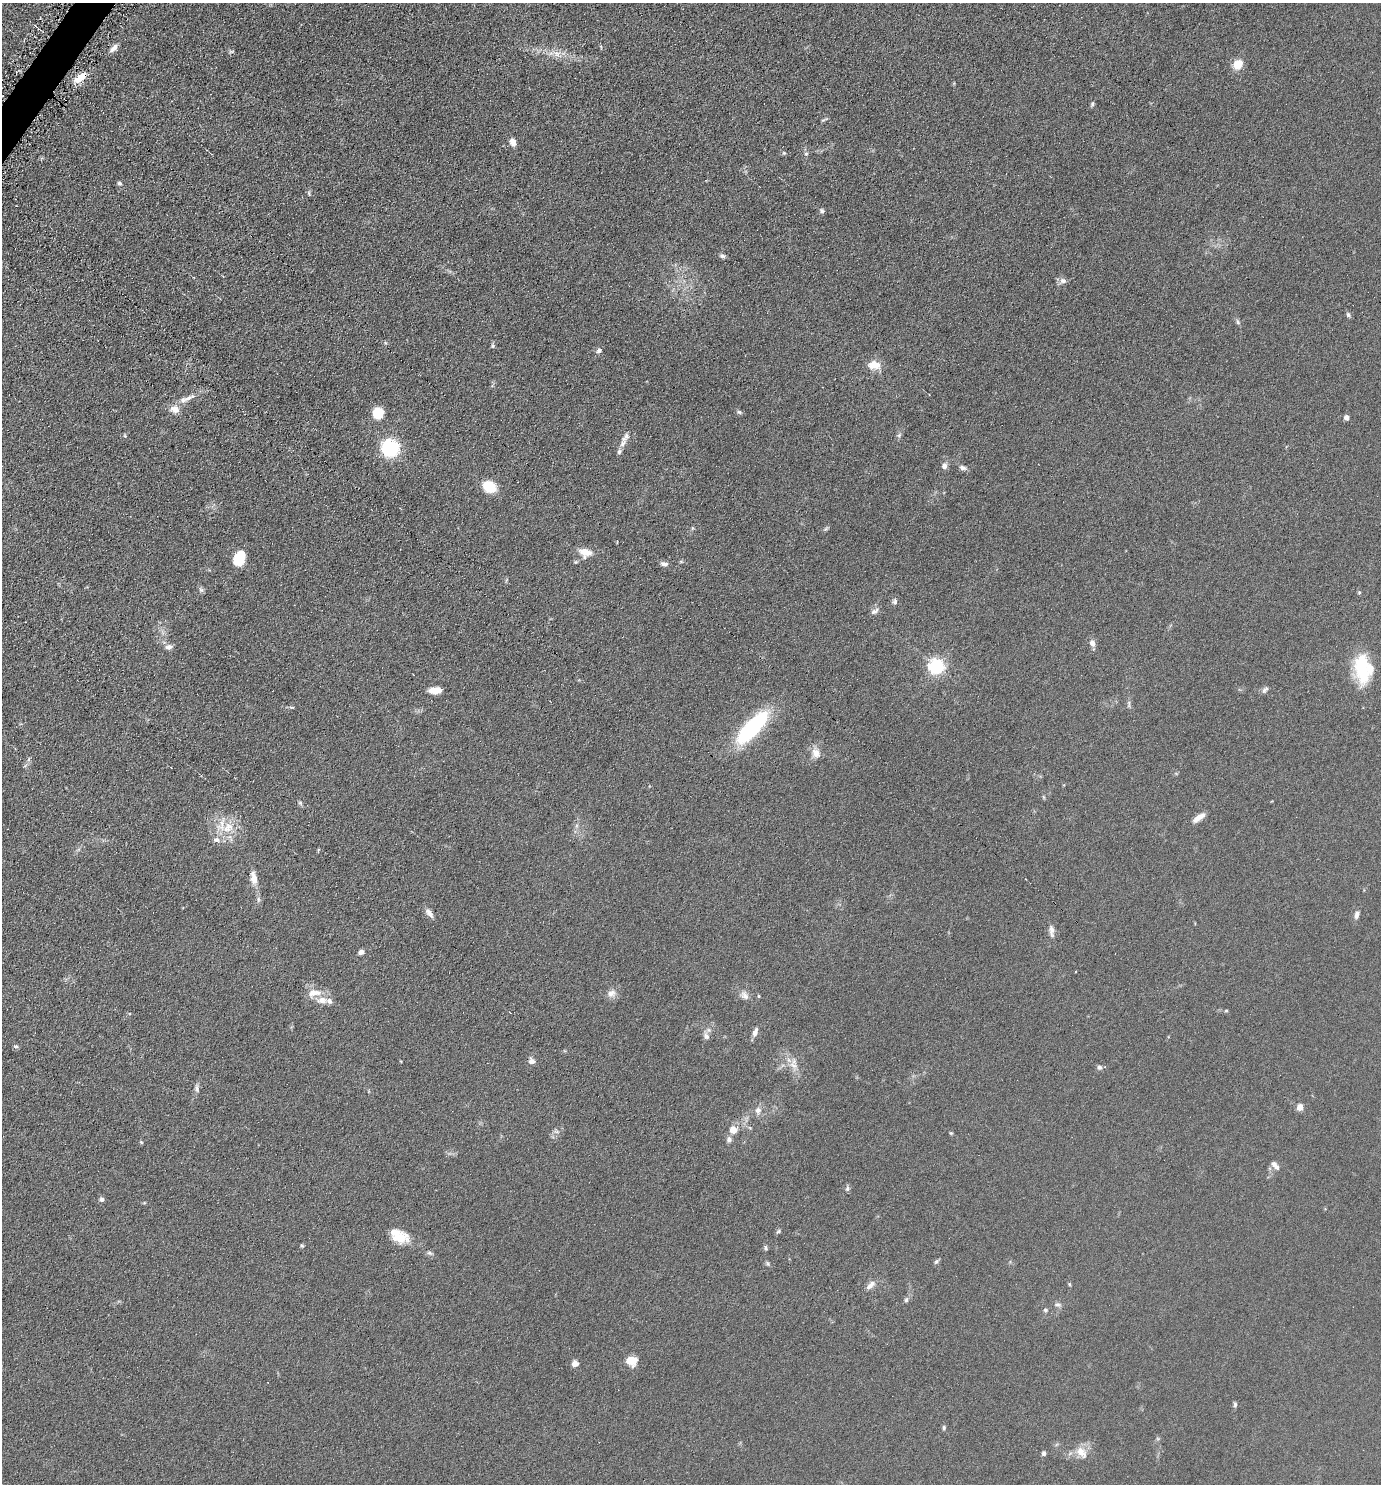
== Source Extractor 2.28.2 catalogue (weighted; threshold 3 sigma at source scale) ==
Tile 11 of 4 x 4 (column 3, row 3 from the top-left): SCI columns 2906-4284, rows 1491-2972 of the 5952 x 5946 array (HDU 1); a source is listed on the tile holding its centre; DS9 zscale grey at full resolution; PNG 1383 x 1486 px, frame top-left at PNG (2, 3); no overlay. Shown black and unused: <1% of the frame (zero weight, under 4 of 8 exposures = <1% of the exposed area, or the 3 px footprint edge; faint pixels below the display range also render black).
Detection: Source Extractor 2.28.2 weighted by HDU 2 'WHT'; one run over the whole footprint, this tile lists its part. Background 0.0906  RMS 0.0077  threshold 0.0316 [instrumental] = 3 sigma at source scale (4.09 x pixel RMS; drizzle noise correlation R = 1.36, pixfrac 0.8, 0.05/0.05 arcsec/px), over >= 5 px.
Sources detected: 115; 1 cosmic-ray / hot-pixel residue — not listed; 5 inside a brighter listed object's ellipse — not listed separately; the other 109 listed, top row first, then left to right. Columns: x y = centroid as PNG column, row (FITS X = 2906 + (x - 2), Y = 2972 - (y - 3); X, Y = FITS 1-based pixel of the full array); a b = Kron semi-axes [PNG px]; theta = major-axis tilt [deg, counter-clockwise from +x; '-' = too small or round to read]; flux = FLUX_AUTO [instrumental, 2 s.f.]
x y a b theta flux
114 48 12 7 46 3.6
231 51 7 4 8 0.95
557 54 11 9 26 5.4
1238 64 9 7 44 12
80 78 17 8 37 9.9
1092 104 7 5 71 1.3
824 120 12 3 30 0.99
513 142 7 5 -70 6.2
784 153 5 5 - 0.91
806 153 7 5 66 1.4
119 183 6 6 - 1.5
309 193 8 3 -77 0.86
822 211 7 5 -44 1.5
722 256 8 5 -14 1.6
1063 281 9 8 - 2.8
1348 315 7 6 - 1.4
1238 322 8 5 -61 1.4
493 346 6 5 - 1.3
599 351 7 5 54 2.3
876 365 14 10 -54 7
188 398 23 6 26 6.5
174 409 12 8 -17 5.6
739 412 8 5 -11 1.3
378 413 10 9 - 20
1346 417 4 4 - 4.5
899 435 7 5 45 1.4
125 436 6 3 -72 0.74
626 437 16 8 52 4.6
390 448 14 14 - 48
619 452 7 6 - 1.9
944 466 7 6 - 3
963 468 10 6 -17 2.3
489 487 10 8 -34 24
692 528 6 3 -72 0.83
826 529 9 3 45 1.1
585 552 17 12 -13 7.9
239 558 14 9 71 22
681 561 6 4 -1 0.87
575 562 6 5 - 0.91
664 564 9 6 -13 2.7
201 589 6 6 - 1.6
1359 592 5 4 - 0.83
895 601 8 6 84 1.8
875 611 13 6 34 2.7
1092 643 8 6 -80 3.8
169 647 10 6 13 2.9
937 666 6 6 - 200
1362 667 39 17 -86 34
435 690 13 7 2 7.6
1265 690 11 6 51 2
1129 704 11 4 90 1.7
291 707 8 3 5 0.97
751 729 35 12 46 85
816 753 14 11 -72 6
29 759 6 4 70 1.2
1043 797 6 4 -88 0.8
300 803 6 5 - 1.3
1199 817 15 6 34 7.2
576 826 7 4 71 1.4
228 827 21 13 28 15
254 878 18 8 -81 6.2
258 899 7 5 85 1.6
429 913 14 6 -49 3.5
1357 914 11 5 73 2.7
1051 931 17 7 -84 3.7
361 952 6 5 - 2.8
1075 971 3 2 - 0.47
314 993 21 10 4 8.3
611 993 13 10 21 4.6
744 995 13 10 -48 4.1
759 996 4 4 - 0.77
329 1001 9 7 -46 2.7
1226 1010 5 3 - 0.69
755 1032 11 6 71 3.7
706 1036 9 7 -46 2.8
16 1046 6 4 -6 1.2
532 1061 8 7 - 3.4
793 1065 13 10 -31 6.2
1100 1067 8 7 - 1.8
197 1089 8 6 -77 2
1300 1107 4 4 - 13
758 1110 10 8 87 3.9
733 1130 10 9 - 6.3
556 1132 7 4 -1 1.5
951 1133 5 4 - 0.78
729 1140 9 7 80 2.2
141 1142 5 3 - 0.68
1275 1165 13 6 -45 3.2
847 1188 8 6 77 1.6
102 1199 6 6 - 2.1
144 1203 5 3 - 0.64
778 1231 6 5 - 1.2
400 1237 23 13 -1 13
302 1246 5 4 - 0.97
766 1248 7 4 -85 1.2
429 1253 8 5 -26 1.6
936 1261 8 5 45 1.2
768 1264 6 4 -72 1.1
1069 1284 5 4 - 0.78
870 1285 15 7 43 4.1
906 1300 7 5 76 1.4
1057 1305 10 6 -15 2
1045 1310 6 5 - 1.4
631 1361 10 9 - 11
575 1363 8 8 - 3.1
1235 1404 7 5 -89 1.3
944 1428 6 4 88 1.2
1081 1452 18 11 -45 8
1044 1453 5 5 - 1.6
Overlapping masked pixels (flux is a lower limit): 1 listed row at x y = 80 78